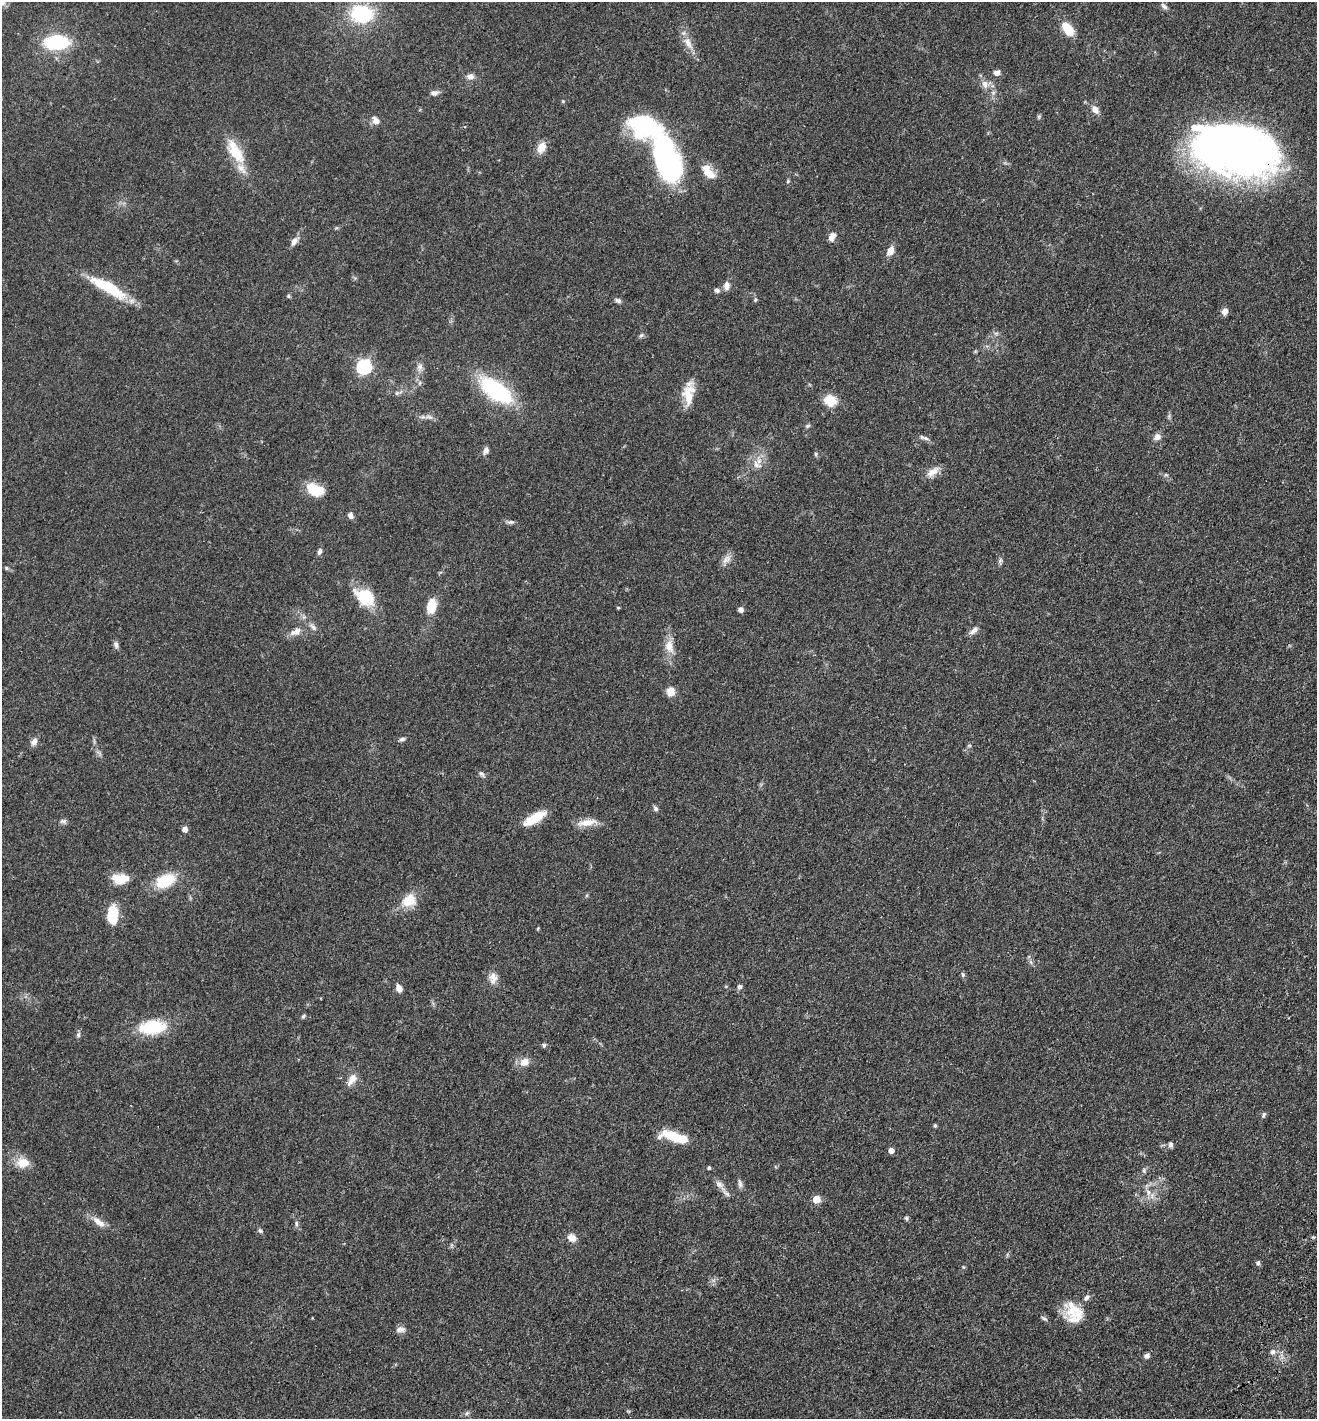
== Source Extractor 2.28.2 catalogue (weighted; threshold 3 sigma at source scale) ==
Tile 6 of 4 x 4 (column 2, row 2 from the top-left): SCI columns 1650-2964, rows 2973-4389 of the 6066 x 6001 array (HDU 1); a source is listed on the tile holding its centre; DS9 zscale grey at full resolution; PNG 1319 x 1421 px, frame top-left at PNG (2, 2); no overlay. Shown black and unused: <1% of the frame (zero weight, under 3 of 4 exposures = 11% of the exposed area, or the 3 px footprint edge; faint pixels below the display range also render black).
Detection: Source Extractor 2.28.2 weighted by HDU 2 'WHT'; one run over the whole footprint, this tile lists its part. Background 0.0631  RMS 0.0045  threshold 0.0202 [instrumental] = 3 sigma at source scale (4.5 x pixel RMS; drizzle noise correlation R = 1.50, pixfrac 1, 0.05/0.05 arcsec/px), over >= 5 px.
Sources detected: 118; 2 inside a brighter object's white glare — not listed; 5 inside a brighter listed object's ellipse — not listed separately; the other 111 listed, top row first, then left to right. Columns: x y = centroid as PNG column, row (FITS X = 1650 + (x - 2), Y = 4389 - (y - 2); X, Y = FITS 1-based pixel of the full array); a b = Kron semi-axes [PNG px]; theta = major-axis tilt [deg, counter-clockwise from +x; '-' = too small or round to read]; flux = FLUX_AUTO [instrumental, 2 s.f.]
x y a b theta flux
1164 6 10 6 -44 1.4
362 14 22 16 -7 31
1068 29 16 9 -54 9.2
56 42 25 14 2 28
688 43 17 9 -57 4.2
997 73 8 6 25 2
470 77 9 8 - 2.1
985 84 11 8 -67 2.8
434 93 11 7 15 1.7
563 101 4 4 - 0.49
1095 109 10 7 -51 3
376 120 11 8 -45 2.6
541 147 14 9 61 4.4
1234 149 80 45 -14 280
235 152 33 14 -59 14
664 155 49 27 -69 78
706 172 18 12 -82 5.6
788 181 5 4 - 0.5
832 237 13 7 64 2.3
294 241 11 6 61 2.5
890 251 11 7 68 3.5
726 285 10 7 86 2.4
108 287 43 11 -29 21
717 290 7 6 - 1.3
288 296 5 5 - 0.59
755 299 6 5 - 0.67
618 300 9 5 -21 1.2
1225 311 7 6 - 2.9
996 333 7 4 0 0.84
641 335 7 5 61 0.87
364 367 7 6 - 89
420 367 10 8 84 2.1
420 383 6 4 88 0.76
496 390 25 12 -35 60
397 393 6 5 - 0.79
688 394 27 14 83 8.4
830 401 12 10 -17 8.9
429 417 12 5 -17 1.7
808 426 7 5 21 0.76
1157 437 8 7 - 2.4
926 438 12 5 -29 1.3
486 450 9 6 58 1.8
816 454 7 4 -83 0.69
756 465 15 11 -37 4.1
933 472 19 8 35 3.8
1166 475 6 4 -18 0.64
315 489 15 10 -23 15
350 515 7 6 - 1.7
511 522 10 5 0 1.1
319 551 9 5 66 1.2
726 559 15 8 42 2.7
1000 561 7 4 72 0.89
6 568 5 5 - 0.59
364 597 23 15 -33 16
431 606 12 8 79 11
618 608 5 3 - 0.39
741 610 6 5 - 1.7
313 627 13 6 -46 2
974 631 13 6 38 2.1
296 632 16 8 25 3.6
116 645 9 6 -75 1.3
669 646 19 11 -78 5.5
671 691 10 9 - 3.8
402 739 8 4 10 1.1
34 742 11 7 53 2
969 745 6 4 1 0.54
481 774 9 5 -47 1.1
655 808 8 5 -58 1.1
535 818 26 9 32 11
63 821 9 6 2 1.2
587 822 29 8 9 5.2
185 829 5 5 - 3
120 879 20 12 2 7.8
165 881 17 11 23 19
409 900 16 13 30 8.8
112 915 19 10 -90 13
963 975 7 5 -87 0.75
493 978 16 11 -90 3.6
739 987 7 6 - 1.2
399 988 8 6 -66 3
303 1016 6 4 42 0.72
152 1027 31 15 5 20
78 1035 7 5 78 1
544 1045 6 5 - 0.72
524 1062 9 8 - 4.8
352 1079 16 8 56 4
1264 1115 8 5 72 0.82
935 1125 5 4 - 0.62
674 1136 26 10 -12 14
1170 1145 7 6 - 1.2
891 1150 5 4 - 3.4
23 1163 17 13 0 6.2
709 1168 4 4 - 0.67
1144 1170 7 6 - 0.91
740 1183 12 5 -82 1.5
725 1192 25 5 -50 2.6
1148 1192 10 7 -60 2.6
816 1199 5 5 - 10
906 1218 7 5 -60 0.74
99 1222 21 8 -37 4.1
296 1224 7 5 -88 1
260 1231 6 4 -48 0.78
572 1238 12 9 -31 3.2
1258 1263 6 5 - 1
964 1267 6 4 -89 0.48
1073 1310 23 20 -41 11
1044 1319 10 4 -31 0.87
400 1330 13 7 5 1.9
1273 1352 7 6 - 1.4
1147 1356 6 5 - 1.6
467 1413 7 4 45 0.81
Overlapping masked pixels (flux is a lower limit): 1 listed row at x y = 1234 149